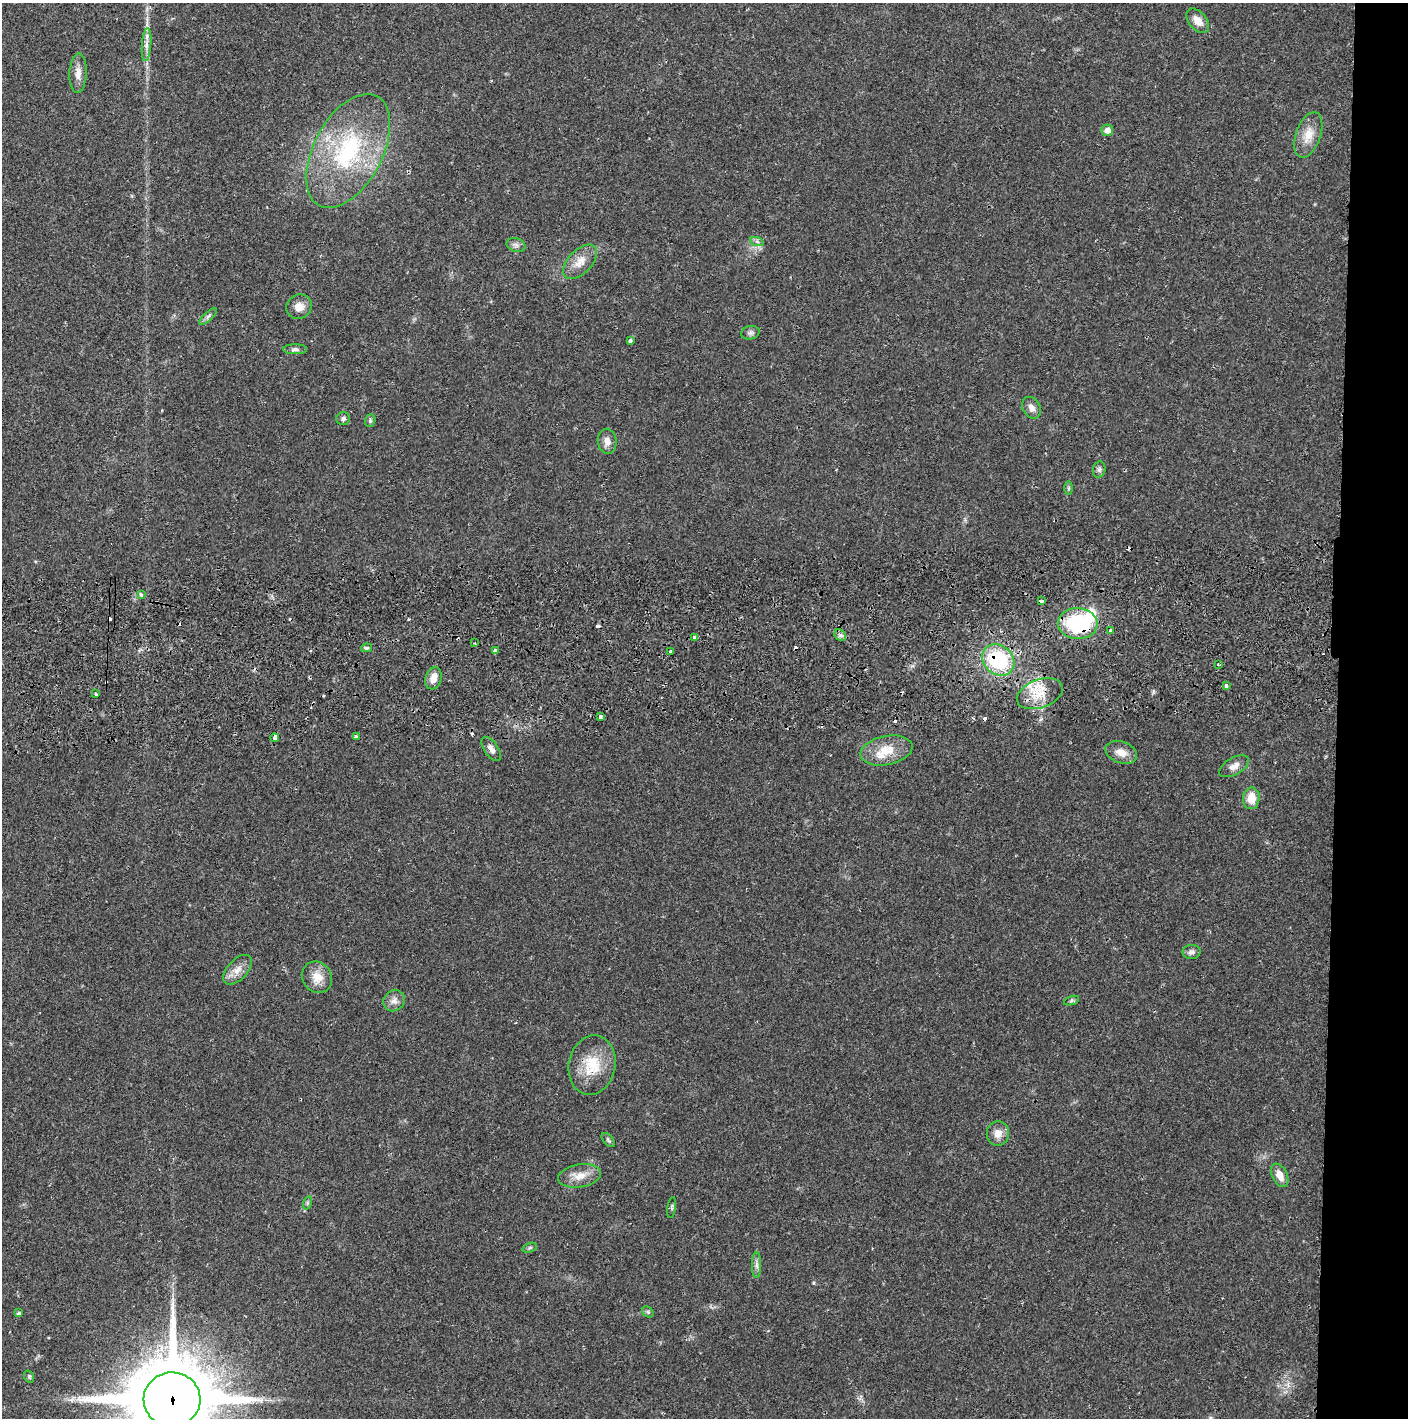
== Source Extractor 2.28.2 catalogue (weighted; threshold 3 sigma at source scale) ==
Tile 6 of 3 x 3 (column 3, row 2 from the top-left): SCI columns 2816-4221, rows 1471-2886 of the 4229 x 4360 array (HDU 1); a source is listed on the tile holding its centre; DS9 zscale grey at full resolution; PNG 1410 x 1420 px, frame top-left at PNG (2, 3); each listed source drawn as its Kron ellipse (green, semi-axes under 4 px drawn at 4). Shown black and unused: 5% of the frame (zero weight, under 2 of 3 exposures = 3% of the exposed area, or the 3 px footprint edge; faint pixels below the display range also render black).
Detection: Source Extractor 2.28.2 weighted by HDU 2 'WHT'; one run over the whole footprint, this tile lists its part. Background 0.0221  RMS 0.0035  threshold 0.0157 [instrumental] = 3 sigma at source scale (4.5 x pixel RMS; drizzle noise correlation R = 1.50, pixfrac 1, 0.05/0.05 arcsec/px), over >= 5 px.
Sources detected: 74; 1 inside a brighter object's white glare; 11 cosmic-ray / hot-pixel residue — neither listed nor drawn; the other 62 listed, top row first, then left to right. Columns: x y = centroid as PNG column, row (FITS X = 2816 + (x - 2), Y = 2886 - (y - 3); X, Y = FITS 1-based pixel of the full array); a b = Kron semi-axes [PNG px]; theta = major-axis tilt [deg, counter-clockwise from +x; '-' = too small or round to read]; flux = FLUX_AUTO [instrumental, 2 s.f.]
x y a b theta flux
1198 21 14 8 -49 3.1
147 45 16 4 85 2
78 73 20 8 87 2.9
1107 130 6 5 - 2.2
1308 135 24 12 71 5.6
348 151 62 34 62 44
757 242 7 4 -20 0.82
516 245 9 6 -16 1.3
580 262 21 11 46 4.6
299 307 13 12 - 3.2
208 316 11 4 42 0.93
750 333 9 6 12 1
630 341 3 3 - 1.2
295 349 12 5 0 1
1031 408 11 8 -61 2
343 419 7 6 - 0.98
370 420 6 5 - 0.6
607 441 12 9 -82 2.6
1099 470 8 6 76 0.95
1068 488 6 4 89 0.57
141 595 4 3 - 2.1
1041 601 4 3 - 1.7
1078 624 20 15 -3 30
1110 630 3 2 - 0.6
840 635 6 5 - 0.86
694 638 4 3 - 2.7
475 643 3 3 - 0.58
366 648 5 4 - 0.47
495 651 4 3 - 2.1
670 652 3 3 - 1.6
998 660 17 14 -42 26
1218 664 3 3 - 0.75
433 678 11 8 73 3.3
1226 686 4 3 - 1.6
96 694 3 3 - 0.44
1040 694 24 14 20 8.1
600 717 3 3 - 1.5
356 737 3 3 - 0.9
275 738 4 3 - 8.9
491 749 14 7 -56 1.8
887 750 26 14 11 8
1121 752 16 10 -19 3.7
1234 766 16 8 30 2.5
1251 798 11 8 85 5.3
1191 952 9 7 8 1.4
237 970 18 10 47 3.4
317 977 16 14 -54 4.9
1071 1000 8 3 19 0.56
394 1001 11 10 - 2.1
592 1065 30 23 79 12
998 1133 12 11 - 3.3
608 1140 8 5 -49 0.64
1280 1175 12 7 -64 3.3
579 1176 21 11 10 4.7
307 1203 7 4 72 0.6
672 1207 10 3 81 0.59
530 1248 7 4 21 0.65
757 1265 12 4 -90 1.4
648 1312 6 5 - 0.55
19 1313 3 3 - 1.1
29 1377 6 4 -70 0.55
172 1399 28 27 - 4300
Overlapping masked pixels (flux is a lower limit): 5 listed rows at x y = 1041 601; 1078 624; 998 660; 275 738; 172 1399
Isophote crosses this tile's border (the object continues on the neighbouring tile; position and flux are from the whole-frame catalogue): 1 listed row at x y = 172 1399